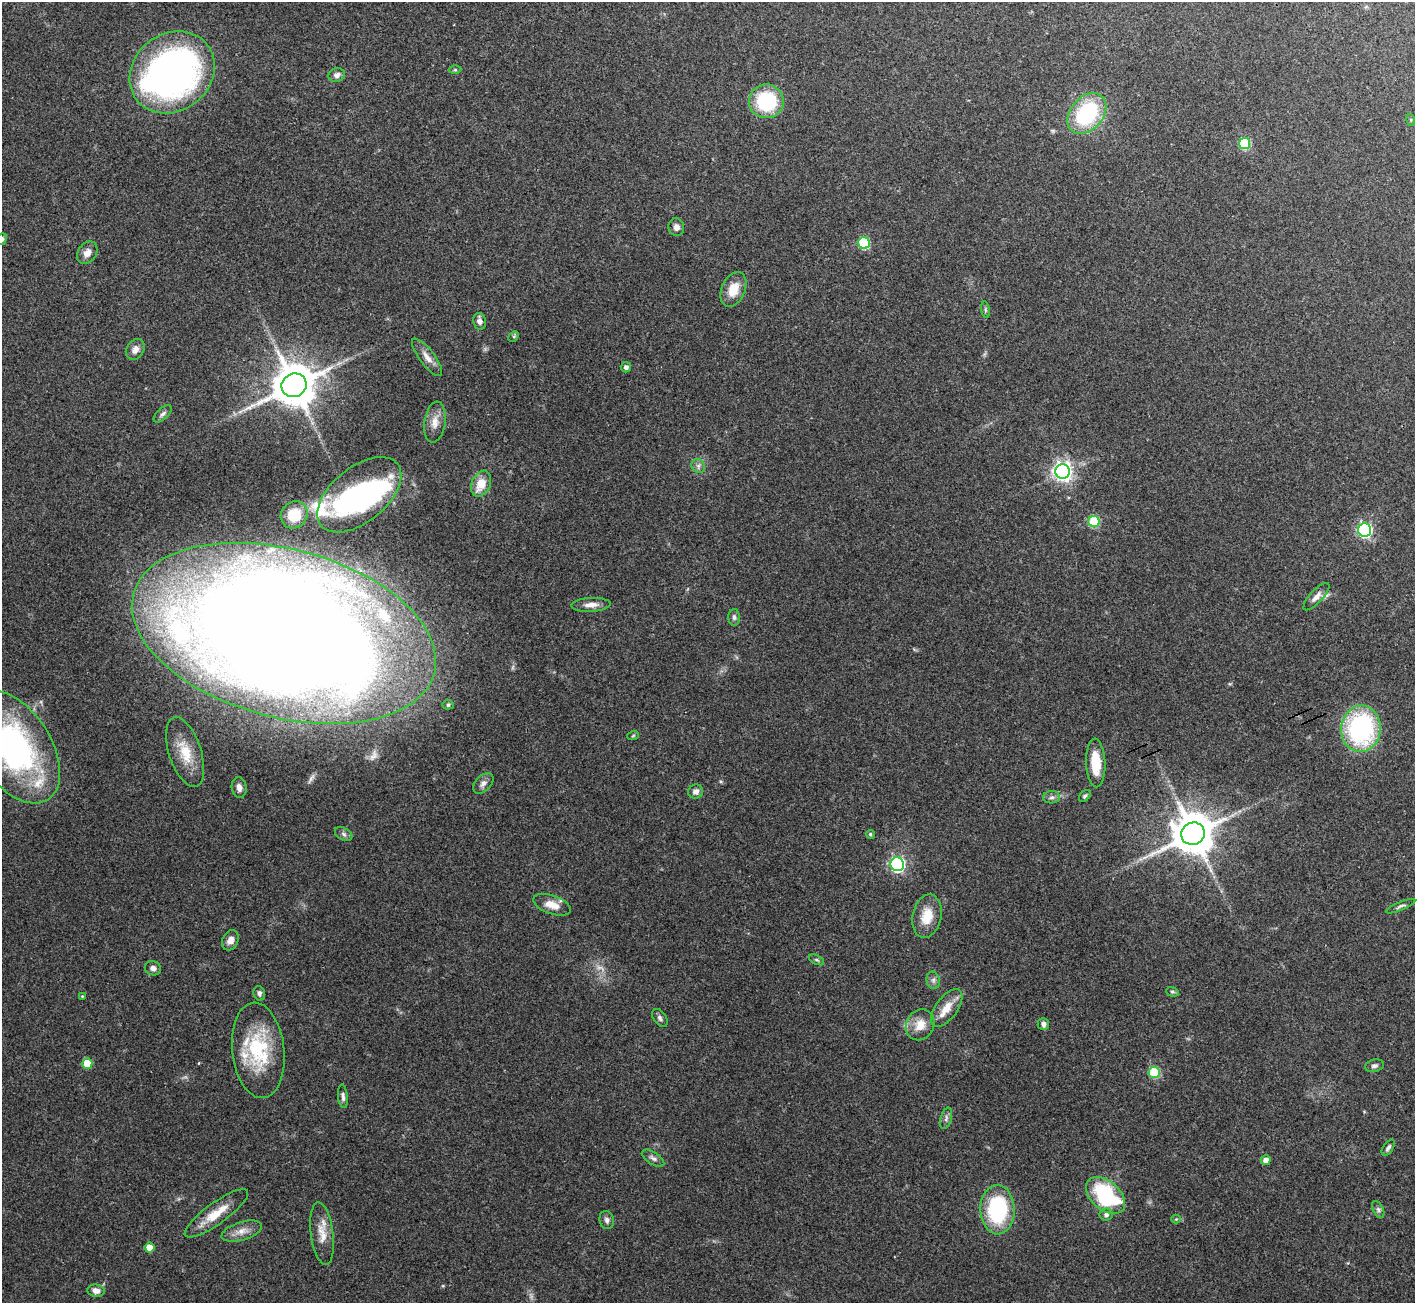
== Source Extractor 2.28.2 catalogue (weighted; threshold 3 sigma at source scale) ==
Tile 10 of 4 x 4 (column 2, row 3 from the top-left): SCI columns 1423-2835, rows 1466-2766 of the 5673 x 5664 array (HDU 1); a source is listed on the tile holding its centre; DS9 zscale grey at full resolution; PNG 1417 x 1305 px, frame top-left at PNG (2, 2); each listed source drawn as its Kron ellipse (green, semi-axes under 4 px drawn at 4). Shown black and unused: <1% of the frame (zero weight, under 3 of 4 exposures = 2% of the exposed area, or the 3 px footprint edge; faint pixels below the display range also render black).
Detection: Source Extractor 2.28.2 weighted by HDU 2 'WHT'; one run over the whole footprint, this tile lists its part. Background 0.114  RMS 0.0059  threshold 0.0265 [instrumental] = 3 sigma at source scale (4.5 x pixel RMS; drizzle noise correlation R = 1.50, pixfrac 1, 0.05/0.05 arcsec/px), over >= 5 px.
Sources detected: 90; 1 too faint to see at this stretch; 3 inside a brighter object's white glare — neither listed nor drawn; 5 inside a brighter listed object's ellipse — not listed separately; the other 81 listed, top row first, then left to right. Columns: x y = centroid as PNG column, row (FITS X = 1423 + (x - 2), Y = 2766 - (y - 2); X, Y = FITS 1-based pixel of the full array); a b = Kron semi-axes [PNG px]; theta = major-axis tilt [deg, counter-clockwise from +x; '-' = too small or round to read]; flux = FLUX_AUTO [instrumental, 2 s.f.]
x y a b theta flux
455 70 6 4 0 0.8
172 72 45 38 38 250
337 75 8 7 - 2.7
766 101 17 17 - 43
1087 114 23 16 49 55
1411 120 6 4 -73 0.7
1245 143 5 5 - 41
676 227 9 8 - 2.8
2 239 6 5 - 1.8
864 243 6 6 - 40
87 253 12 9 55 4.4
733 289 18 11 67 10
985 310 8 4 -82 1
479 321 8 6 -79 2.9
514 336 6 4 45 0.88
135 349 11 8 56 3.8
427 357 23 7 -53 5.2
626 367 5 5 - 1.6
294 385 13 11 27 2400
163 414 11 5 43 2
435 422 20 10 81 6.6
698 466 7 6 - 1.8
1063 471 7 7 - 290
481 484 13 9 66 10
359 495 49 27 39 110
294 515 14 13 - 18
1094 521 5 5 - 31
1365 530 7 6 - 120
1316 597 17 6 47 3.7
591 605 19 7 3 4.7
734 617 8 5 -90 1.6
284 633 156 84 -15 2000
448 705 5 5 - 1.4
1361 729 23 20 84 91
633 736 6 3 20 0.64
14 747 63 37 -57 160
185 752 36 16 -72 17
1096 763 24 9 -87 15
483 783 12 7 46 2.8
239 787 10 7 -79 3.4
696 792 7 7 - 2.8
1085 796 7 4 45 1.2
1051 797 8 6 2 1.8
344 834 9 6 -28 1.7
870 834 4 4 - 0.99
1193 834 12 11 - 2300
897 864 7 7 - 130
552 905 19 9 -20 7.9
1401 906 16 4 22 1.7
927 916 22 14 77 13
230 940 11 8 66 3.9
817 960 8 4 -26 1.1
153 968 8 7 - 2.2
933 980 9 6 -77 2.1
1172 992 6 4 -19 1
259 993 7 5 -75 2
82 996 4 3 - 0.43
947 1008 22 10 54 9.5
660 1018 10 6 -54 1.8
1043 1024 6 6 - 2.6
920 1025 16 13 59 9.1
258 1050 48 26 -84 43
87 1063 5 5 - 14
1374 1066 9 6 12 1.8
1154 1072 6 5 - 36
343 1096 12 5 -84 1.9
946 1118 11 5 76 2
1388 1148 9 5 55 1.8
653 1158 13 6 -33 2.1
1266 1160 5 5 - 4.3
1106 1195 23 14 -41 55
1378 1209 9 5 -64 1.6
997 1210 24 17 -89 55
216 1213 38 10 36 14
1106 1215 6 6 - 1.9
1176 1219 4 4 - 0.58
607 1220 9 7 -76 2.1
242 1231 21 9 17 6
322 1234 31 11 -83 9.4
149 1248 5 5 - 8.8
96 1291 8 6 -9 3.5
Overlapping masked pixels (flux is a lower limit): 1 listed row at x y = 284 633
Isophote crosses this tile's border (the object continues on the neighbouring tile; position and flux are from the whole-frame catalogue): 2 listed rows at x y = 2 239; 14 747